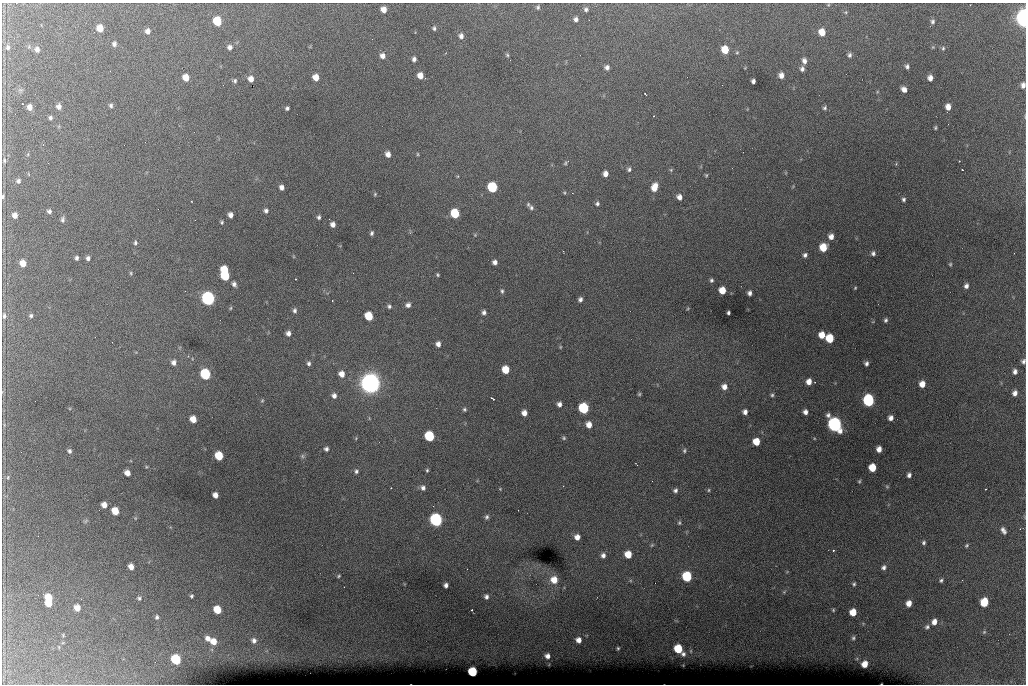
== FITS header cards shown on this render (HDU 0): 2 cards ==
NAXIS1  =                 1024 /fastest changing axis
NAXIS2  =                  682 /next to fastest changing axis

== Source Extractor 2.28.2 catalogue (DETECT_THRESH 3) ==
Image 1024 x 682 px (HDU 0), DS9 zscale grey, 1 PNG px = 1 image px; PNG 1028 x 686 px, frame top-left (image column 1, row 682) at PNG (2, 3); no overlay
Background 6310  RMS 52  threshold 155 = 3 sigma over >= 5 px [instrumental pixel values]
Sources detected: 231; all 231 listed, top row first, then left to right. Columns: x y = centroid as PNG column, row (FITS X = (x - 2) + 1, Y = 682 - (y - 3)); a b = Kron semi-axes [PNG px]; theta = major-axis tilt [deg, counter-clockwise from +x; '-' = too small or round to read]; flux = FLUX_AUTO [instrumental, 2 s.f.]
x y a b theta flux
828 5 5 3 - 3.0e+03
538 7 6 5 - 6.5e+03
384 9 5 5 - 2.7e+04
586 9 6 6 - 9.7e+03
846 12 5 3 - 3.8e+03
1023 18 9 5 -86 1.4e+06
576 19 5 5 - 1.2e+04
217 21 6 6 - 1.4e+05
933 21 6 5 - 7.7e+03
100 28 6 5 - 5.2e+04
434 28 4 4 - 6.3e+03
148 31 6 5 - 1.6e+04
822 32 6 6 - 4.7e+04
461 36 6 6 - 1.4e+04
114 44 5 4 - 1.1e+04
8 47 8 6 -88 1.1e+04
230 47 6 6 - 1.3e+04
943 48 6 5 - 5.4e+03
37 49 7 6 - 1.4e+04
725 50 6 6 - 7.1e+04
737 52 5 4 - 4.3e+03
507 55 6 4 -48 4.9e+03
850 55 6 5 - 8.9e+03
383 56 6 6 - 1.9e+04
414 59 5 4 - 1.1e+04
804 61 7 6 - 1.6e+04
907 66 5 4 - 8.9e+03
607 67 6 6 - 1.2e+04
802 69 6 5 - 1.1e+04
781 75 6 5 - 2.1e+04
420 76 5 5 - 3.3e+04
186 77 6 5 - 4.0e+04
316 77 5 5 - 3.6e+04
930 78 5 4 - 2.0e+04
251 79 5 5 - 2.4e+04
235 81 6 5 - 6.1e+03
753 81 4 4 - 1.1e+04
1023 85 6 5 - 1.6e+04
904 89 6 5 - 1.9e+04
645 94 3 2 - 4.6e+03
111 105 5 5 - 7.2e+03
59 106 5 5 - 1.5e+04
30 107 5 4 - 2.0e+04
948 107 6 5 - 2.7e+04
287 108 4 4 - 7.3e+03
825 108 6 5 - 6.9e+03
653 116 2 2 - 2.1e+03
50 118 4 4 - 6.9e+03
935 128 5 3 - 4.7e+03
388 154 6 5 - 2.2e+04
418 154 5 3 - 3.6e+03
4 160 7 4 -87 5.6e+03
959 161 2 2 - 2.3e+03
565 163 6 4 39 4.8e+03
896 164 4 4 - 3.3e+03
629 169 6 5 - 7.6e+03
671 170 5 5 - 4.3e+03
962 170 2 2 - 2.6e+03
605 174 5 4 - 1.9e+04
706 175 4 4 - 4.3e+03
18 181 6 5 - 8.7e+03
282 187 5 4 - 1.5e+04
492 187 6 6 - 2.8e+05
654 187 9 6 71 4.3e+04
564 193 5 4 - 3.5e+03
375 194 5 5 - 4.5e+03
3 196 5 3 - 4.9e+03
679 197 6 5 - 2.0e+04
904 199 4 4 - 7.1e+03
597 203 5 4 - 7.2e+03
528 204 6 4 86 5.1e+03
531 208 6 5 - 7.4e+03
49 211 5 5 - 9.2e+03
266 211 5 5 - 9.3e+03
455 213 6 6 - 1.6e+05
15 215 6 5 - 2.0e+04
230 215 5 4 - 1.7e+04
319 217 5 4 - 7.7e+03
62 220 7 5 89 8.6e+03
222 222 4 3 - 4.7e+03
333 224 5 4 - 1.8e+04
372 233 6 4 68 7.4e+03
475 235 5 4 - 3.3e+03
831 237 5 5 - 2.0e+04
135 243 7 5 82 7.2e+03
823 247 6 6 - 7.7e+04
873 253 4 4 - 8.0e+03
1014 253 2 2 - 1.6e+03
805 255 5 5 - 9.4e+03
77 258 4 3 - 7.5e+03
88 258 5 5 - 1.1e+04
495 262 4 4 - 1.4e+04
23 263 6 5 - 3.8e+04
950 264 4 4 - 3.6e+03
224 270 6 5 - 1.0e+05
131 273 5 4 - 4.4e+03
438 275 4 3 - 4.3e+03
225 276 6 5 - 1.7e+05
295 279 3 2 - 6.5e+03
711 280 4 3 - 6.1e+03
234 284 6 4 -60 1.3e+04
966 286 5 5 - 1.2e+04
855 288 4 3 - 3.0e+03
722 290 6 5 - 5.0e+04
502 291 6 4 -81 6.6e+03
749 293 4 4 - 1.1e+04
208 298 7 6 - 1.0e+06
580 299 5 4 - 1.1e+04
408 305 5 5 - 1.2e+04
389 306 5 4 - 7.0e+03
230 308 5 4 - 4.1e+03
688 308 5 3 - 2.7e+03
295 310 6 5 - 9.5e+03
484 312 5 5 - 1.0e+04
728 313 3 3 - 6.4e+03
4 316 7 5 -85 8.8e+03
31 316 5 5 - 6.7e+03
369 316 6 5 - 1.1e+05
886 320 4 3 - 6.4e+03
288 333 6 5 - 1.5e+04
822 335 6 5 - 4.1e+04
830 338 6 5 - 1.2e+05
438 344 5 4 - 1.6e+04
560 347 4 4 - 3.4e+03
1023 361 5 4 - 8.8e+03
174 362 6 5 - 1.5e+04
309 363 5 4 - 8.0e+03
866 363 5 4 - 9.6e+03
506 370 6 5 - 7.5e+04
1015 371 5 4 - 1.2e+04
205 374 6 6 - 3.4e+05
342 374 6 5 - 2.7e+04
809 382 6 5 - 2.7e+04
370 383 9 9 - 2.6e+06
922 384 6 5 - 3.4e+04
724 387 7 6 - 2.2e+04
1015 393 5 4 - 1.6e+04
639 394 4 4 - 4.6e+03
772 395 5 4 - 5.9e+03
334 396 6 5 - 1.5e+04
492 399 4 2 - 4.8e+03
869 400 7 6 - 4.9e+05
262 401 5 4 - 4.0e+03
559 404 5 4 - 1.4e+04
584 408 6 6 - 3.2e+05
464 409 5 5 - 6.2e+03
745 412 6 5 - 1.6e+04
805 412 5 5 - 1.5e+04
524 413 5 5 - 2.3e+04
891 418 5 5 - 1.6e+04
193 419 6 5 - 4.4e+04
835 424 8 7 - 1.2e+06
589 425 6 5 - 3.0e+04
429 436 6 6 - 2.6e+05
356 438 5 4 - 3.3e+03
564 438 5 5 - 5.2e+03
756 442 6 5 - 6.1e+04
326 449 4 4 - 9.7e+03
879 449 5 5 - 2.2e+04
69 451 5 4 - 7.3e+03
684 451 5 4 - 5.4e+03
219 456 6 5 - 1.3e+05
302 456 6 5 - 6.1e+03
872 468 6 5 - 7.7e+04
427 470 4 4 - 5.0e+03
356 471 6 5 - 8.6e+03
127 473 5 5 - 2.4e+04
909 475 5 4 - 1.1e+04
8 477 6 4 -86 5.6e+03
859 481 4 3 - 4.1e+03
887 487 5 5 - 4.0e+03
391 488 3 2 - 3.7e+03
423 488 7 6 - 1.3e+04
500 489 4 4 - 3.1e+03
986 489 2 2 - 1.9e+03
675 490 5 5 - 9.7e+03
709 490 5 3 - 3.7e+03
215 495 5 5 - 2.3e+04
104 505 5 5 - 2.7e+04
115 511 6 5 - 6.7e+04
487 517 7 5 73 8.3e+03
436 520 7 6 - 8.1e+05
86 521 7 5 36 5.6e+03
679 523 6 4 76 5.1e+03
1003 530 8 4 -59 1.3e+04
38 536 2 2 - 2.0e+03
577 537 5 5 - 2.3e+04
924 543 5 4 - 7.1e+03
652 545 6 4 45 4.5e+03
967 545 5 4 - 5.0e+03
833 550 3 2 - 7.0e+03
628 554 6 5 - 6.1e+04
603 555 6 5 - 1.3e+04
131 567 5 5 - 2.6e+04
884 567 7 6 - 1.1e+04
339 576 4 2 - 3.9e+03
687 576 6 6 - 2.4e+05
554 580 8 8 - 4.5e+04
941 580 5 4 - 6.5e+03
854 584 5 4 - 5.6e+03
446 585 5 4 - 1.2e+04
784 592 5 4 - 3.9e+03
191 596 4 3 - 5.4e+03
486 596 6 5 - 1.0e+04
49 598 6 5 - 8.9e+04
139 598 6 4 -32 6.0e+03
984 602 6 5 - 1.4e+05
909 603 5 5 - 3.0e+04
49 604 5 5 - 4.1e+04
77 608 6 5 - 3.1e+04
217 610 6 5 - 9.1e+04
472 610 2 2 - 2.8e+03
833 610 4 4 - 4.1e+03
853 612 6 5 - 5.4e+04
157 617 6 5 - 6.9e+03
934 622 7 6 - 2.3e+04
927 627 6 5 - 8.4e+03
984 632 6 4 44 4.4e+03
63 635 4 3 - 3.2e+03
208 638 7 5 -52 1.8e+04
853 638 6 4 78 6.2e+03
579 640 5 5 - 2.1e+04
214 641 6 6 - 4.3e+04
254 641 7 6 - 1.4e+04
618 648 3 3 - 3.6e+03
678 649 6 6 - 1.2e+05
683 654 5 5 - 8.9e+03
547 656 5 4 - 1.5e+04
176 659 6 6 - 2.5e+05
865 664 6 5 - 4.0e+04
473 672 6 5 - 2.1e+05
At the frame edge (FLAGS 8, measured only in part): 4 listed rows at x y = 1023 18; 1023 85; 3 196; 1023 361

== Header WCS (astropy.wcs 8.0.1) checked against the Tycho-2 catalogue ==
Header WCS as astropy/WCSLIB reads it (CRVAL/CRPIX/CD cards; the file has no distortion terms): RA---TAN/DEC--TAN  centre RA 07:06:07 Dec +31:10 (106.53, +31.16 deg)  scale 1.44 arcsec/px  FOV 24.5' x 16.3'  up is -93 deg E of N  parity flipped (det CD > 0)
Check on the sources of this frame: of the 60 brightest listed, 8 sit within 2.2 arcsec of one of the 15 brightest Tycho-2 stars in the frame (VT <= 12.35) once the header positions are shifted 0.41 arcsec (0.40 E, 0.11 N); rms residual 1.18 arcsec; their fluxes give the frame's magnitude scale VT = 25.61 - 2.5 log10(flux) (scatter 0.37 mag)
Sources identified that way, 8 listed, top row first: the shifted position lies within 2.2 arcsec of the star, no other Tycho-2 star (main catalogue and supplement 1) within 4.4 arcsec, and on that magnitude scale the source's flux lands within +1.5 / -3 mag of the star's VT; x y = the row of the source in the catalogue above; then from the Tycho-2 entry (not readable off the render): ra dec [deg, ICRS J2000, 3 dp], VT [Tycho-2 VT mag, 2 dp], TYC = Tycho-2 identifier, HIP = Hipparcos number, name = IAU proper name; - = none
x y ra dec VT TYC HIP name
492 187 106.458 +31.151 12.35 2438-728-1 - -
205 374 106.551 +31.041 11.84 2438-663-1 - -
370 383 106.552 +31.106 9.20 2438-180-1 - -
869 400 106.550 +31.305 11.61 2438-184-1 - -
584 408 106.559 +31.192 11.79 2438-1039-1 - -
835 424 106.562 +31.292 10.01 2438-106-1 - -
436 520 106.614 +31.135 11.36 2438-550-1 - -
473 672 106.684 +31.152 11.76 2438-931-1 - -